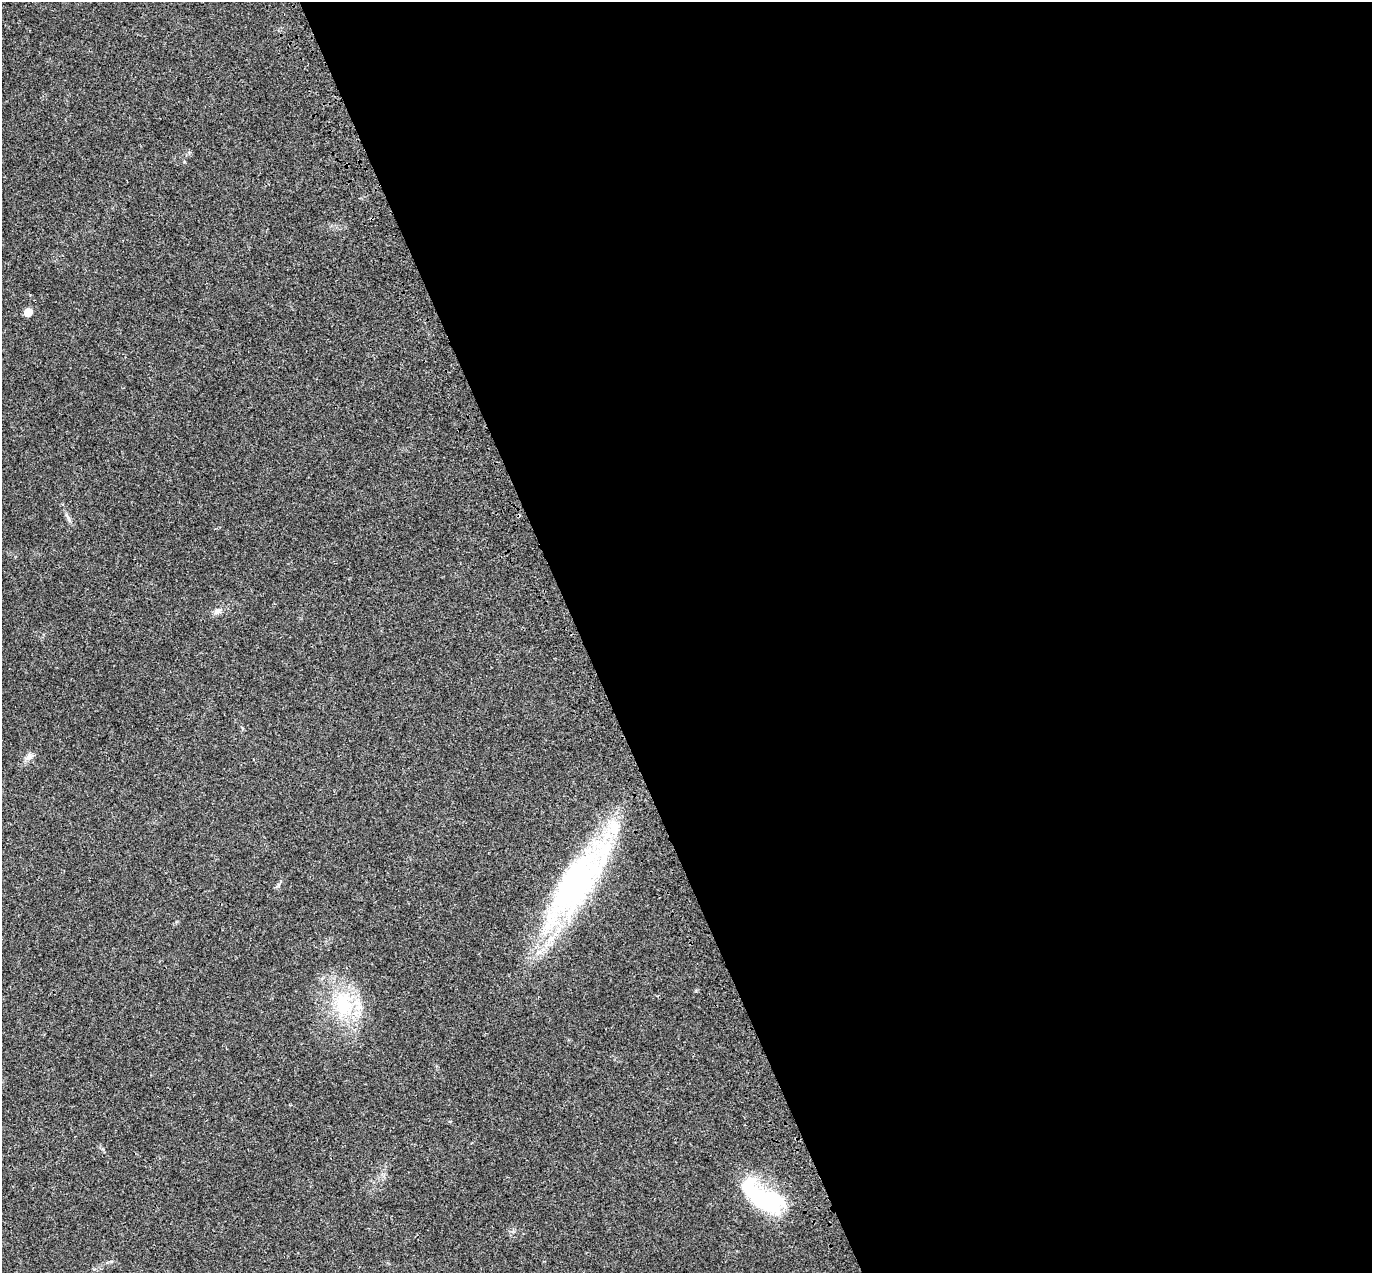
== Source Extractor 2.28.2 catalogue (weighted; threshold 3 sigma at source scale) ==
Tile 8 of 4 x 4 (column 4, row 2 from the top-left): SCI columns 4222-5591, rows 2761-4031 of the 5707 x 5572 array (HDU 1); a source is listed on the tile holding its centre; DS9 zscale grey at full resolution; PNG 1374 x 1275 px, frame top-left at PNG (2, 2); no overlay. Shown black and unused: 58% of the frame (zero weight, under 3 of 4 exposures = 9% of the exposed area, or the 3 px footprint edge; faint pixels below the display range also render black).
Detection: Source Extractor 2.28.2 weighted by HDU 2 'WHT'; one run over the whole footprint, this tile lists its part. Background 0.0222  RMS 0.003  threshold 0.0135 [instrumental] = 3 sigma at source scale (4.5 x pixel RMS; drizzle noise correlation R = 1.50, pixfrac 1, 0.0396/0.0396 arcsec/px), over >= 5 px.
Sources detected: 10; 2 inside a brighter object's white glare — not listed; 1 inside a brighter listed object's ellipse — not listed separately; the other 7 listed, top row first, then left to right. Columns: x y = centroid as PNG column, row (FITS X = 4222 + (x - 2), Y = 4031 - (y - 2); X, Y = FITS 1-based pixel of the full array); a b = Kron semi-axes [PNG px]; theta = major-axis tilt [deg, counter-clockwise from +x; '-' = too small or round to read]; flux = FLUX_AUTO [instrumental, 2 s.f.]
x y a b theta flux
28 312 6 5 - 6.1
68 518 8 5 -46 0.72
217 611 13 7 35 1.3
29 756 13 9 53 1.6
577 882 102 28 55 98
344 1004 41 26 -80 20
763 1202 56 21 -35 21